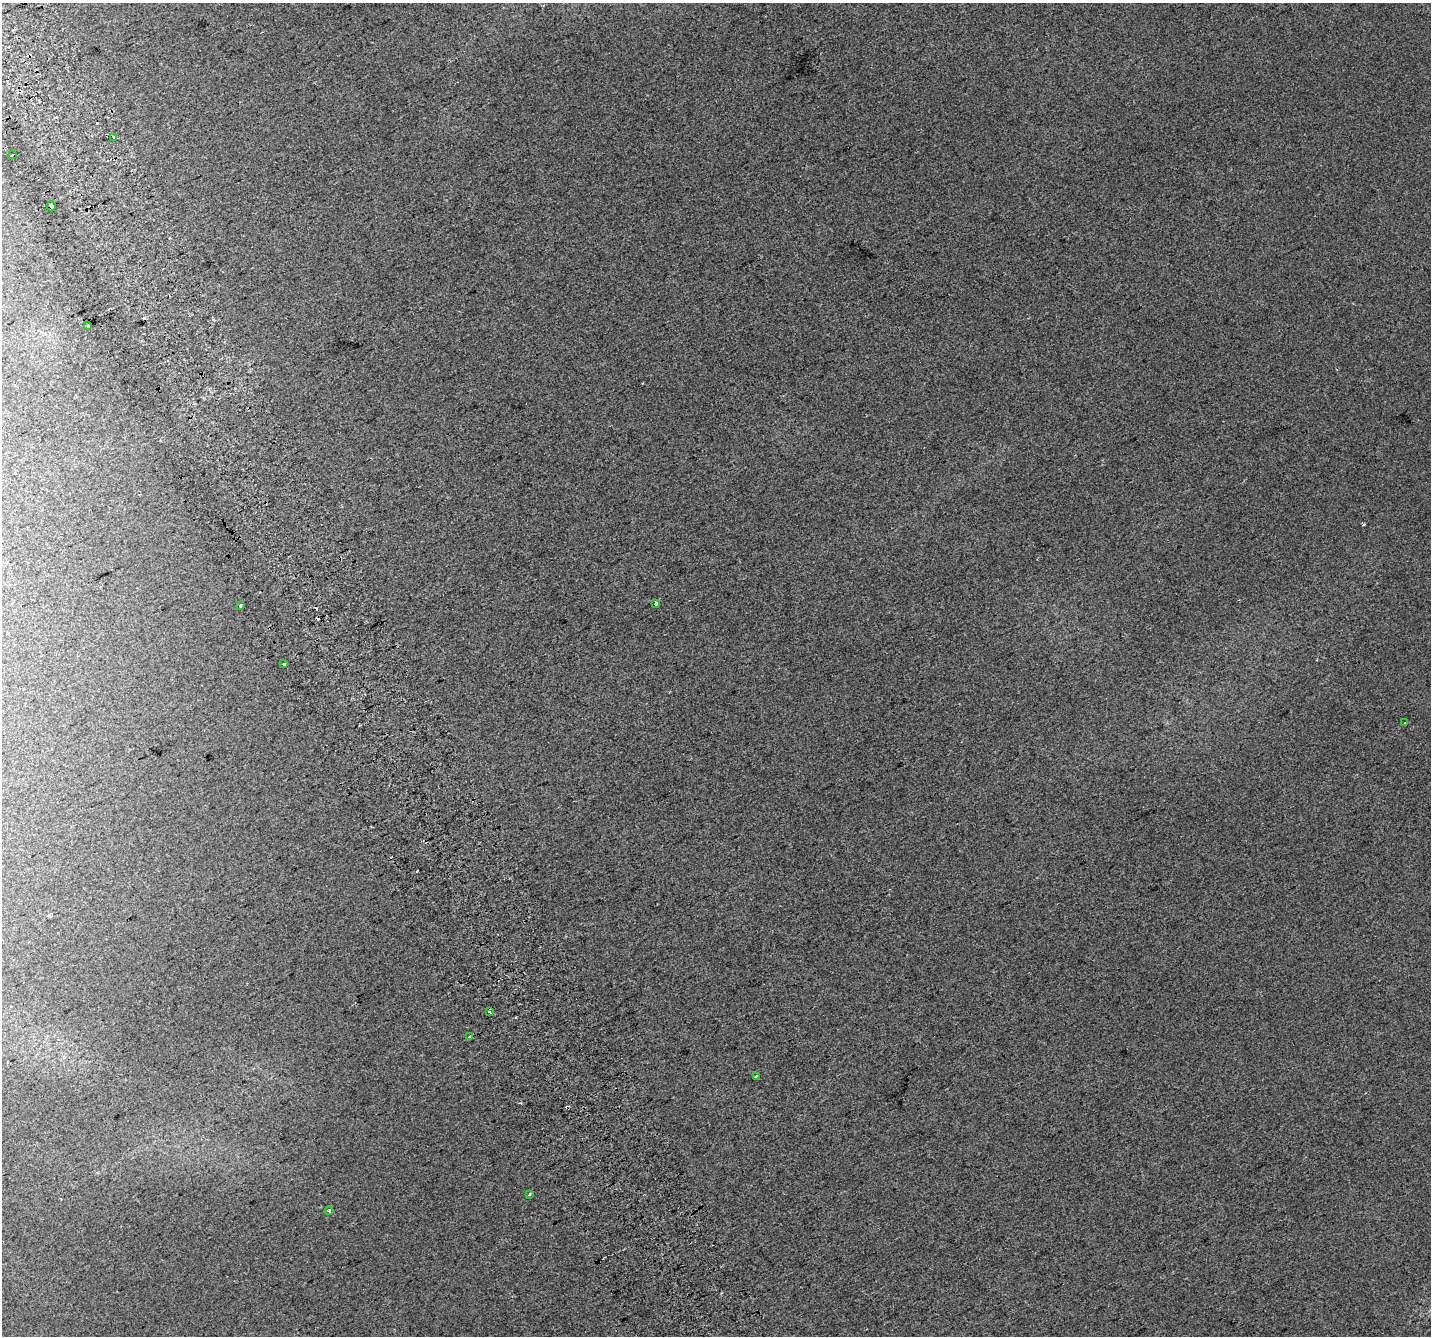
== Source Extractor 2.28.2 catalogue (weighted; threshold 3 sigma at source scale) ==
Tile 11 of 4 x 4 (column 3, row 3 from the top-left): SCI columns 2902-4330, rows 1511-2844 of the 5798 x 5630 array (HDU 1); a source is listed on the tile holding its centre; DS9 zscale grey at full resolution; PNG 1433 x 1338 px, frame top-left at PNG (2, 3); each listed source drawn as its Kron ellipse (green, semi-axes under 4 px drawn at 4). Shown black and unused: <1% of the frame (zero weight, under 2 of 3 exposures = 2% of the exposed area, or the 3 px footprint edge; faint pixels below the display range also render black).
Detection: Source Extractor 2.28.2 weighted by HDU 2 'WHT'; one run over the whole footprint, this tile lists its part. Background 0.0239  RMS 0.011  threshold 0.0485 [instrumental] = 3 sigma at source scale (4.5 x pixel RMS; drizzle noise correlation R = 1.50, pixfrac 1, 0.0396/0.0396 arcsec/px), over >= 5 px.
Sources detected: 20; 7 cosmic-ray / hot-pixel residue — neither listed nor drawn; the other 13 listed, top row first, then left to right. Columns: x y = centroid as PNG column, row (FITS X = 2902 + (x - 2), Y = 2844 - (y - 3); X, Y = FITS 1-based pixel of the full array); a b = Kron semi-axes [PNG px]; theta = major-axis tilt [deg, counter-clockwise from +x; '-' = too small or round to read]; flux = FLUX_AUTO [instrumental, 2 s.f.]
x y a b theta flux
114 137 4 3 - 5.6
12 155 3 3 - 11
51 206 5 3 - 14
88 326 3 3 - 2.8
656 603 4 3 - 6.1
240 605 3 3 - 3.7
284 664 3 3 - 6.1
1405 723 3 3 - 1.2
489 1011 4 3 - 4.6
470 1037 3 3 - 3.3
756 1076 3 2 - 5.5
530 1195 3 3 - 3.4
329 1211 4 3 - 1.2
Overlapping masked pixels (flux is a lower limit): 1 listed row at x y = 51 206